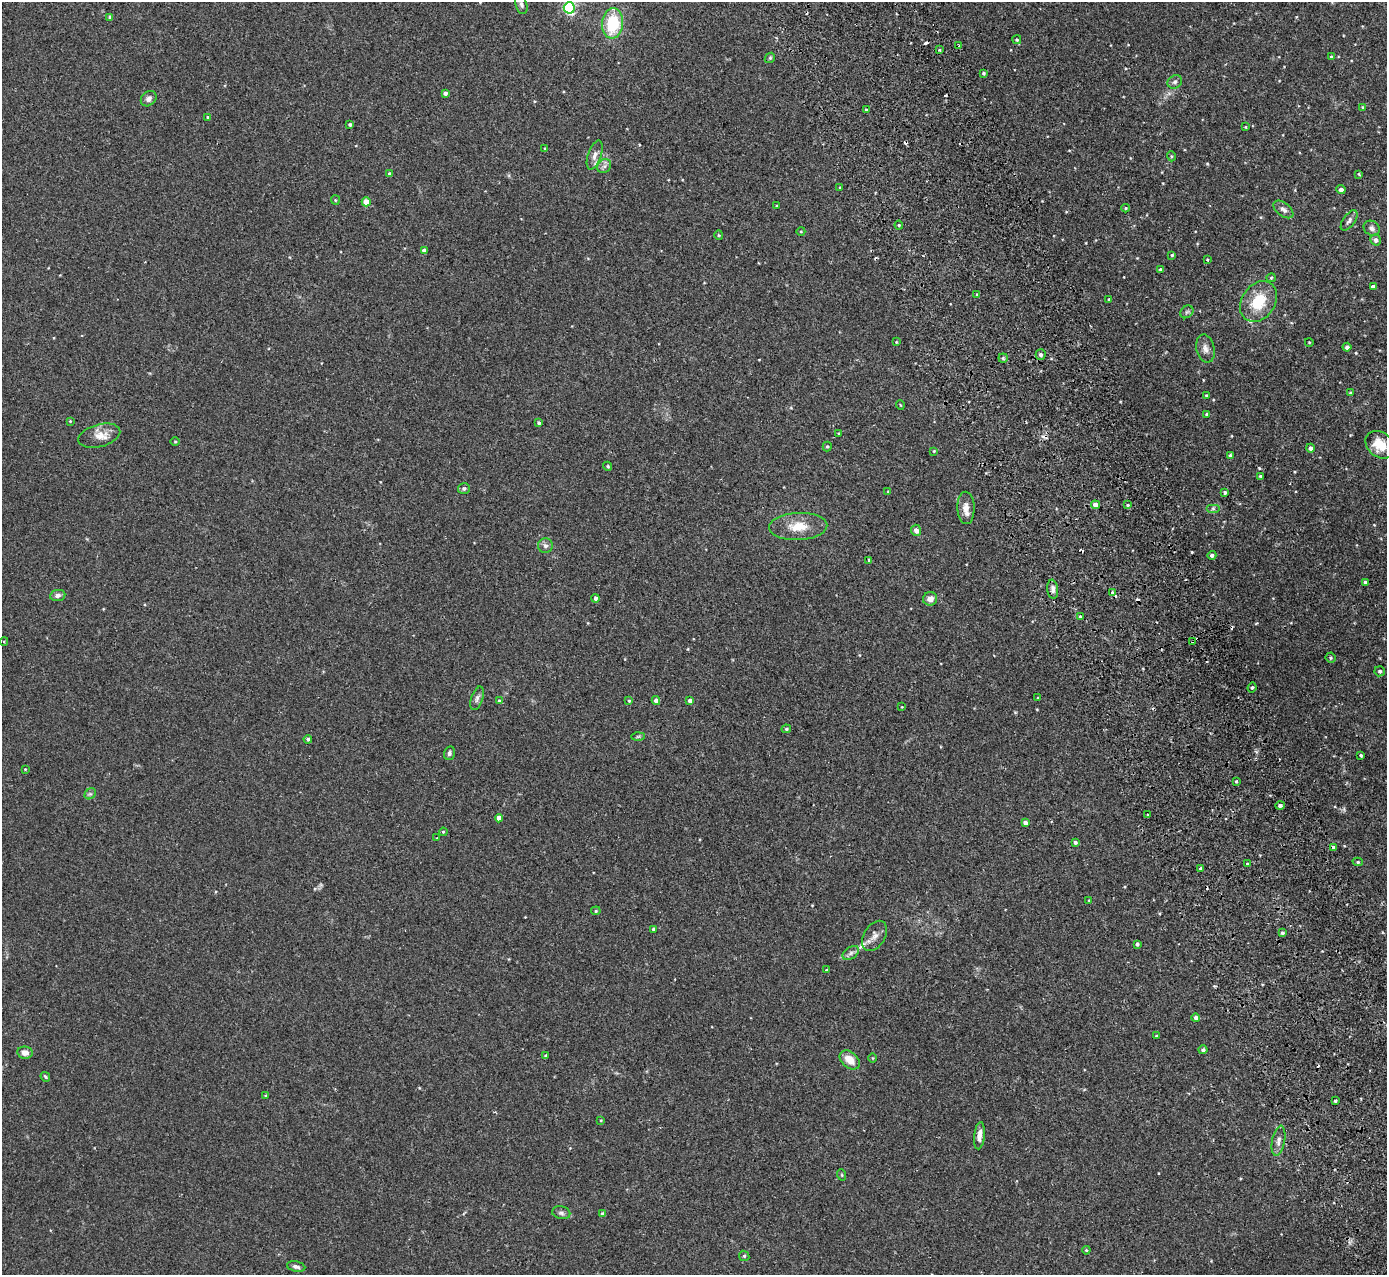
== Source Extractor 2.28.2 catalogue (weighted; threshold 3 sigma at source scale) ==
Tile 6 of 4 x 4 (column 2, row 2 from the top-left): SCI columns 1440-2824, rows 2725-3997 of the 5648 x 5578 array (HDU 1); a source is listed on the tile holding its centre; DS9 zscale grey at full resolution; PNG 1389 x 1277 px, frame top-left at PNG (2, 2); each listed source drawn as its Kron ellipse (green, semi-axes under 4 px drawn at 4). Shown black and unused: <1% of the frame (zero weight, under 2 of 3 exposures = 3% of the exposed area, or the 3 px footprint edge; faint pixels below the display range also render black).
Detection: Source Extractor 2.28.2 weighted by HDU 2 'WHT'; one run over the whole footprint, this tile lists its part. Background 0.0538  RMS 0.0051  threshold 0.0229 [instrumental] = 3 sigma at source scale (4.5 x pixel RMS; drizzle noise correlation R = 1.50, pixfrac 1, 0.05/0.05 arcsec/px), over >= 5 px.
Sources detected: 162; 15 cosmic-ray / hot-pixel residue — neither listed nor drawn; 1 inside a brighter listed object's ellipse — not listed separately; the other 146 listed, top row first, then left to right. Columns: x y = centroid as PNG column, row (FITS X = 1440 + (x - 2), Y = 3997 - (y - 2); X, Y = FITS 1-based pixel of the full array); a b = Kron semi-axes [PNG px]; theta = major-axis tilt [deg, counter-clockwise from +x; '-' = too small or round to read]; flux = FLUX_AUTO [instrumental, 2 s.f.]
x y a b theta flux
521 4 10 6 -71 1.5
569 8 5 5 - 74
110 17 4 4 - 1.5
613 23 15 10 83 21
1017 40 4 4 - 0.66
959 46 3 3 - 0.82
939 50 4 3 - 0.46
1331 57 4 4 - 0.66
770 58 5 4 - 0.64
984 73 3 3 - 0.63
1175 82 7 6 - 1.3
445 93 4 4 - 1.8
149 99 8 7 - 2
1363 107 4 3 - 0.51
866 110 3 3 - 0.56
208 117 3 3 - 0.72
350 124 3 3 - 0.82
1245 127 3 3 - 0.41
545 148 3 2 - 0.46
595 155 15 6 71 2.7
1171 156 5 3 - 0.56
604 166 7 6 - 1.5
389 174 4 4 - 0.74
1359 174 4 3 - 0.43
840 187 4 3 - 0.46
1341 190 4 4 - 2.1
335 200 5 4 - 0.49
366 202 4 4 - 6.9
776 206 3 2 - 0.49
1126 208 4 4 - 0.55
1283 209 11 6 -38 2.1
1349 220 12 6 54 1.7
899 225 4 4 - 0.58
1372 228 9 7 -33 1.8
801 231 4 3 - 0.38
719 235 4 4 - 0.54
1376 240 6 5 - 1.8
424 250 4 4 - 1.8
1172 255 4 3 - 0.49
1207 260 3 3 - 0.87
1160 269 4 4 - 0.73
1271 278 5 4 - 0.58
1373 286 4 3 - 1.5
977 294 4 3 - 0.55
1109 299 4 3 - 0.54
1259 302 22 16 55 15
1187 312 7 5 44 1.1
896 342 4 4 - 0.38
1309 342 4 2 - 0.36
1347 347 4 4 - 1.5
1205 349 14 9 -77 2.9
1041 355 5 5 - 1.3
1003 358 4 4 - 0.6
1350 393 3 3 - 0.53
1206 395 3 2 - 0.4
900 405 5 3 - 0.36
1206 414 3 3 - 0.64
70 421 3 3 - 0.37
539 423 4 3 - 0.95
839 433 3 3 - 0.65
99 436 21 11 15 5.8
175 442 5 3 - 0.43
1380 445 16 12 -38 9.7
827 447 5 4 - 0.62
1310 448 4 4 - 1.6
934 451 3 3 - 0.36
1230 455 3 3 - 0.64
608 466 5 4 - 0.64
1260 476 3 2 - 0.59
464 488 6 5 - 0.94
888 492 4 4 - 0.52
1225 492 3 3 - 0.77
1095 505 4 4 - 4.2
1128 505 3 3 - 1.6
966 508 16 8 -88 4
1213 509 7 4 0 1.1
798 526 29 13 3 10
916 530 5 5 - 2
545 546 7 7 - 1.6
1212 555 4 4 - 1.2
869 560 3 3 - 0.63
1365 583 4 3 - 1.1
1053 589 9 5 -82 1.9
1112 592 3 3 - 1.1
58 595 7 5 9 1.6
595 598 4 4 - 1.1
930 599 7 6 - 3.3
1081 617 3 3 - 2.2
4 641 4 3 - 0.39
1193 641 3 2 - 0.76
1330 658 5 5 - 0.71
1380 671 5 5 - 0.95
1252 687 5 3 - 0.77
477 698 12 5 72 1.7
1038 698 3 2 - 0.35
499 700 4 3 - 0.44
656 700 4 4 - 2.3
629 701 4 4 - 0.54
690 701 4 4 - 2.7
902 707 3 3 - 0.33
786 729 5 4 - 0.74
638 737 6 4 2 0.76
308 739 4 4 - 1
449 753 7 5 74 1.1
1361 755 3 3 - 0.63
25 769 3 3 - 0.36
1236 781 3 3 - 0.89
90 794 6 5 - 0.86
1280 805 5 4 - 1.3
1148 815 3 3 - 0.73
499 818 4 4 - 3.3
1025 823 4 4 - 2.1
443 832 4 4 - 0.59
437 838 3 3 - 0.44
1075 842 3 3 - 1.1
1334 847 3 3 - 1.8
1358 862 5 4 - 0.69
1247 864 4 3 - 0.67
1201 869 4 4 - 0.79
1089 900 3 3 - 0.39
596 911 5 4 - 0.57
653 929 3 3 - 0.84
1282 933 4 4 - 0.92
874 936 16 10 59 3.6
1137 944 4 4 - 1
851 953 9 6 37 1.7
827 970 4 3 - 0.55
1196 1018 4 4 - 1.4
1157 1036 4 3 - 1.7
1203 1050 4 4 - 1.2
25 1053 7 6 - 3.1
546 1056 4 4 - 0.89
873 1058 5 3 - 0.41
850 1060 11 7 -41 5.9
45 1077 5 4 - 0.63
266 1096 4 4 - 0.47
1335 1101 3 2 - 0.57
601 1120 4 2 - 0.35
979 1136 14 5 84 3
1278 1141 15 6 80 2.6
842 1175 6 3 -71 0.5
561 1213 9 6 -11 1.3
603 1214 4 4 - 1.4
1086 1250 4 4 - 0.5
744 1256 5 5 - 0.68
296 1267 9 5 -12 1.5
Overlapping masked pixels (flux is a lower limit): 1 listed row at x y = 1193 641
Isophote crosses this tile's border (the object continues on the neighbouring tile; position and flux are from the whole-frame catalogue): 1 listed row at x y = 521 4